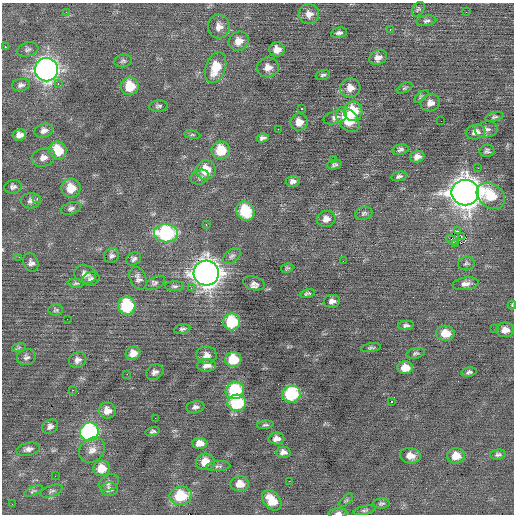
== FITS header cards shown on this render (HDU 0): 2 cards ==
NAXIS1  =                  512 / Axis length
NAXIS2  =                  512 / Axis length

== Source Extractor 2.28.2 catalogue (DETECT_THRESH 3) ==
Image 512 x 512 px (HDU 0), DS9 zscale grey, 1 PNG px = 1 image px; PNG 516 x 516 px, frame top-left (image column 1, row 512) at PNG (2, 3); each listed source drawn as its Kron ellipse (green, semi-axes under 4 px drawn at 4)
Background 0.00626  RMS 0.74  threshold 2.21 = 3 sigma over >= 5 px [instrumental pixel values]
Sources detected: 149; all 149 listed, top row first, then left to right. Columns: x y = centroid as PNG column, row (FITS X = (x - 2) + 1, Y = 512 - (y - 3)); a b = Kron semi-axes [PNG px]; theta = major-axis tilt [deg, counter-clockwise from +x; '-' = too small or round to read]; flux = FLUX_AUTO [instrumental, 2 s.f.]
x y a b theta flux
418 9 8 5 57 97
66 12 2 2 - 110
466 12 2 2 - 23
309 14 10 10 - 340
426 21 10 5 8 120
219 27 12 11 - 400
390 30 3 2 - 29
339 33 8 5 11 140
239 41 10 9 - 480
5 47 3 2 - 190
28 49 11 7 17 150
277 49 7 7 - 400
378 58 9 7 25 290
123 61 9 6 9 120
268 67 11 10 - 400
215 68 16 10 71 1200
46 70 11 11 - 26000
323 75 7 4 15 100
58 84 3 2 - 400
21 85 9 6 9 150
130 86 9 9 - 1300
350 88 10 9 - 410
405 88 8 4 27 80
421 97 8 4 39 94
430 103 10 8 20 330
158 106 9 5 6 130
302 109 3 2 - 350
353 111 10 9 - 1500
335 117 12 6 17 190
494 117 9 4 13 98
348 120 14 9 -50 1600
441 121 2 2 - 31
299 122 9 8 - 480
278 129 2 2 - 47
486 129 11 8 9 250
44 130 9 7 17 230
476 132 10 7 12 360
19 135 7 5 8 300
192 135 8 4 -8 89
263 138 6 4 8 150
58 150 9 8 - 1600
221 150 9 9 - 1400
400 150 8 5 15 130
487 151 7 6 - 130
43 157 12 9 15 330
417 157 7 5 18 270
334 159 3 2 - 89
334 165 7 5 12 110
478 168 3 2 - 45
206 170 10 9 - 1100
399 176 8 4 13 120
200 177 9 7 21 150
293 181 7 5 5 170
13 187 9 6 9 160
71 188 9 9 - 830
465 193 13 13 - 65000
491 196 15 12 -37 1500
37 199 2 2 - 240
31 201 10 8 4 190
71 208 10 6 18 160
245 211 10 9 - 2200
364 213 9 6 12 120
326 219 9 8 - 350
206 224 3 2 - 140
457 231 3 2 - 270
166 233 12 9 -2 5400
461 236 3 2 - 51
452 240 6 4 -33 50
455 244 3 2 - 150
112 256 8 7 - 150
232 256 10 6 40 150
19 257 2 2 - 140
134 259 8 6 33 140
343 261 2 2 - 130
31 262 10 7 -68 190
466 263 8 7 - 120
287 268 6 4 11 70
206 273 13 12 - 49000
85 274 11 9 -21 300
138 278 12 8 -67 230
91 279 9 6 19 170
76 283 8 4 -4 85
155 283 11 6 28 120
254 283 11 6 -15 230
466 284 13 6 9 280
175 286 9 5 0 110
191 288 3 2 - 72
307 293 8 4 12 96
332 301 8 6 8 230
512 305 4 4 - 47
127 306 9 8 - 3500
56 310 7 5 4 92
67 319 2 2 - 43
232 322 8 8 - 2300
406 325 8 4 4 130
182 329 8 4 9 110
495 329 3 2 - 75
505 330 9 7 1 410
445 333 9 7 -2 790
19 347 7 4 19 78
371 348 10 4 8 94
133 353 7 6 - 410
416 353 9 5 13 100
206 355 10 8 -6 280
26 357 9 8 - 180
233 359 8 7 - 1400
78 360 9 7 33 240
206 365 9 6 0 330
405 368 8 6 0 610
155 372 9 7 25 190
469 372 8 4 12 120
127 374 2 2 - 73
72 390 2 2 - 150
235 390 9 8 - 2700
291 394 9 8 - 3600
391 402 3 3 - 230
237 403 9 8 - 3500
195 407 9 6 8 170
107 411 8 8 - 430
155 418 2 2 - 31
265 425 8 4 6 87
50 427 8 6 30 190
152 431 7 4 13 96
89 432 9 9 - 8000
276 439 8 6 2 240
200 443 7 5 -1 430
28 449 12 6 12 210
92 450 14 11 40 390
283 452 7 5 1 220
498 455 8 5 7 120
410 456 10 7 -9 460
456 456 9 7 7 650
205 462 9 8 - 680
218 466 12 5 3 130
101 468 8 7 - 710
55 476 2 2 - 33
289 481 3 2 - 36
109 483 11 7 28 180
240 484 9 7 1 540
109 489 8 7 - 200
33 491 10 3 24 85
51 491 11 5 21 130
181 496 11 9 6 1900
272 500 11 8 -48 980
346 500 8 3 44 77
381 503 8 5 3 100
12 504 3 2 - 37
365 510 11 4 12 99
338 513 9 5 4 160
At the frame edge (FLAGS 8, measured only in part): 2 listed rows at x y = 512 305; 338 513